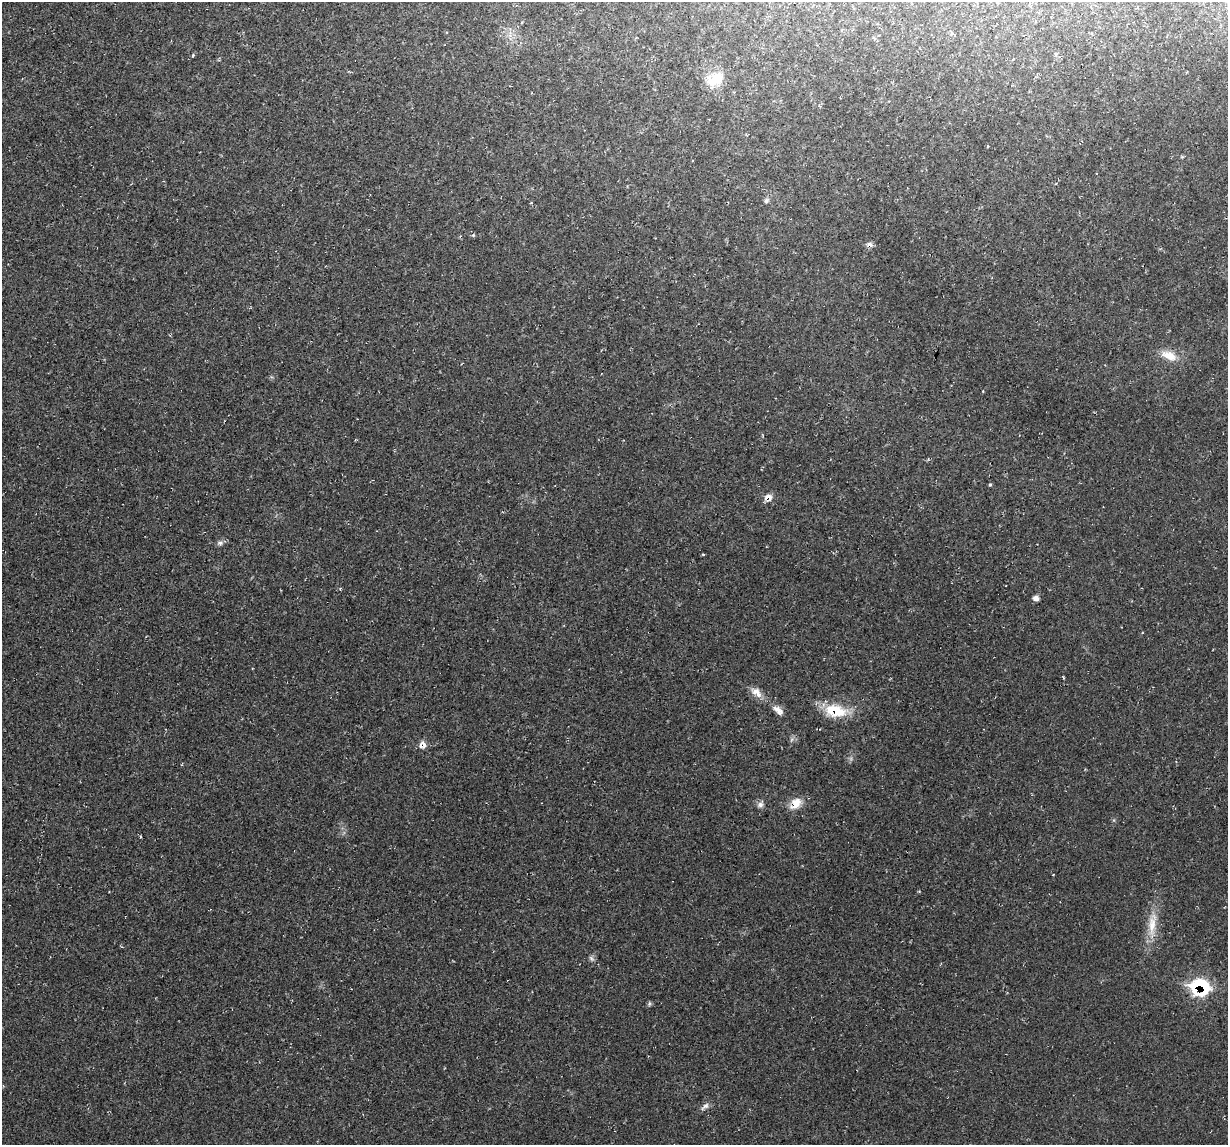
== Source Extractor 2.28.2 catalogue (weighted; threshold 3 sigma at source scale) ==
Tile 10 of 4 x 4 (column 2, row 3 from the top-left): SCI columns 1227-2452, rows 1261-2403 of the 4905 x 4926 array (HDU 1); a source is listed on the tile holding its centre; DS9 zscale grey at full resolution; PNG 1230 x 1147 px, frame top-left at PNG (2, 2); no overlay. Shown black and unused: <1% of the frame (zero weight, under 2 of 3 exposures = <1% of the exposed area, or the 3 px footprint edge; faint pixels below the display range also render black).
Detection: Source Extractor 2.28.2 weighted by HDU 2 'WHT'; one run over the whole footprint, this tile lists its part. Background 0.0197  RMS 0.006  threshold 0.0268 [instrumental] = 3 sigma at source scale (4.5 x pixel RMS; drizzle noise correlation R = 1.50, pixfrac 1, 0.05/0.05 arcsec/px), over >= 5 px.
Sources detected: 20; all 20 listed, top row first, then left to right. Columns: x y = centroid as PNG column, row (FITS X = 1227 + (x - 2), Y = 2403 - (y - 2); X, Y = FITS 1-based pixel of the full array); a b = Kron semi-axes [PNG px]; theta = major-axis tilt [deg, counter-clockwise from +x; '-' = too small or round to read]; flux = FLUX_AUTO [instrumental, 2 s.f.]
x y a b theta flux
715 79 25 16 28 11
766 201 7 6 - 1.4
870 245 7 7 - 2.2
1169 355 21 11 -21 8.8
990 485 3 3 - 1.6
768 497 11 9 15 4
220 543 9 6 6 1.9
703 554 4 3 - 0.6
1036 598 6 6 - 2.7
756 692 18 9 -38 5.5
778 710 17 8 -40 4.1
836 711 30 15 -10 20
422 744 10 9 - 3.5
796 803 17 12 45 8.1
760 805 8 7 - 2.3
1152 924 38 11 84 13
591 958 8 4 -45 1.3
1200 986 16 13 -11 46
649 1004 6 5 - 0.97
705 1106 14 6 41 2.5
Overlapping masked pixels (flux is a lower limit): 5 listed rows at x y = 870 245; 768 497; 836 711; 422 744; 1200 986